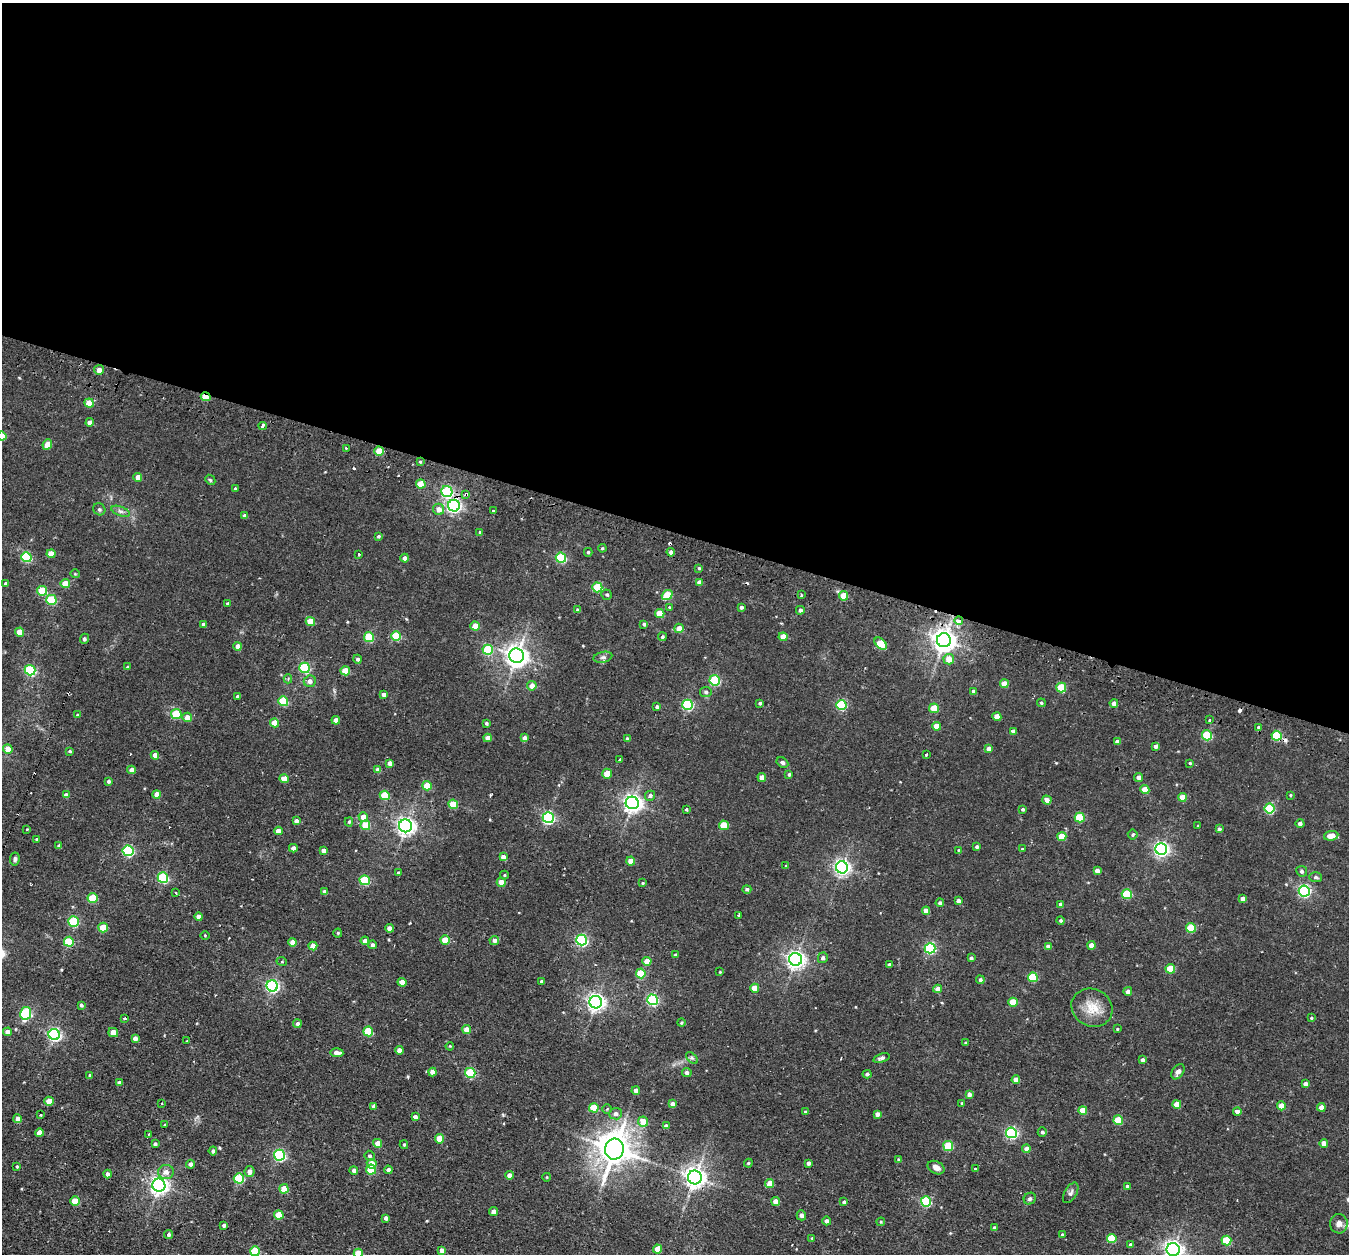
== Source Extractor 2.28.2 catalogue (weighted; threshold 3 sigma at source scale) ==
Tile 3 of 4 x 4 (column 3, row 1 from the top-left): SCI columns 2703-4049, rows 3930-5181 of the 5427 x 5445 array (HDU 1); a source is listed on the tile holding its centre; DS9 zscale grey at full resolution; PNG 1351 x 1256 px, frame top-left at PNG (2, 3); each listed source drawn as its Kron ellipse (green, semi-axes under 4 px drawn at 4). Shown black and unused: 42% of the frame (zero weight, under 2 of 3 exposures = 3% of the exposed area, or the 3 px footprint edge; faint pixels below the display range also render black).
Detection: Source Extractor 2.28.2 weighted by HDU 2 'WHT'; one run over the whole footprint, this tile lists its part. Background 0.0143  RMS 0.0045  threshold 0.0201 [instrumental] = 3 sigma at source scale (4.5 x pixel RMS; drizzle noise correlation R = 1.50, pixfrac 1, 0.05/0.05 arcsec/px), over >= 5 px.
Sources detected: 363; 11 cosmic-ray / hot-pixel residue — neither listed nor drawn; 2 inside a brighter listed object's ellipse — not listed separately; the other 350 listed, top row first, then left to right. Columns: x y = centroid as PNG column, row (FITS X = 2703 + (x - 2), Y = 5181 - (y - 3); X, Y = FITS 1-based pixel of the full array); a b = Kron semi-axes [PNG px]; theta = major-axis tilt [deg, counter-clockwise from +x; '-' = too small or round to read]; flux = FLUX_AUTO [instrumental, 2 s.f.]
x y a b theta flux
99 370 5 5 - 2.8
206 397 5 3 - 11
89 403 5 4 - 6.6
90 422 4 4 - 2.6
263 426 4 3 - 3.4
2 436 5 4 - 8.4
47 444 5 4 - 5
346 448 2 2 - 0.41
379 451 4 4 - 8.6
420 462 3 3 - 0.43
138 477 4 4 - 3
210 480 6 4 -44 0.63
421 484 5 4 - 8.3
235 488 4 3 - 0.42
447 492 5 5 - 46
466 494 4 3 - 3.6
454 506 6 6 - 100
99 509 6 5 - 0.97
439 509 6 5 - 3.1
120 511 10 4 -21 1.3
493 511 3 3 - 0.37
245 516 4 4 - 1.5
480 532 4 3 - 0.6
378 536 4 3 - 0.56
602 548 4 3 - 0.48
588 552 4 4 - 0.59
671 552 4 4 - 1.5
51 554 4 4 - 4.2
358 554 3 3 - 0.86
26 557 5 5 - 30
405 558 4 4 - 1.7
561 558 5 5 - 32
699 568 4 4 - 0.46
75 574 4 4 - 0.43
699 582 4 4 - 2.4
6 584 3 3 - 0.99
65 584 5 4 - 8.4
597 587 5 5 - 22
42 591 5 4 - 13
607 595 5 5 - 0.77
667 595 5 5 - 13
801 595 3 2 - 0.4
844 596 5 4 - 10
51 600 5 5 - 20
227 604 4 4 - 0.51
669 607 4 4 - 0.42
741 607 3 3 - 0.9
578 610 4 3 - 0.68
800 610 4 4 - 1.2
660 614 5 4 - 8.5
310 621 5 4 - 8.7
959 621 4 3 - 4.1
203 624 4 3 - 0.88
644 624 3 3 - 0.81
475 626 4 4 - 6.4
679 628 4 4 - 3.5
19 632 4 4 - 8
396 636 5 5 - 19
369 637 5 5 - 20
662 637 4 4 - 0.7
783 637 4 4 - 4.7
84 639 5 4 - 0.76
944 640 7 7 - 350
881 644 7 4 -44 15
238 646 4 4 - 3.1
488 650 5 5 - 21
517 656 7 7 - 310
603 657 9 5 13 1.2
358 659 4 4 - 1.1
949 659 5 5 - 5.5
127 667 4 3 - 0.39
305 668 5 5 - 34
30 670 5 5 - 35
345 671 5 4 - 8.7
288 679 4 4 - 0.51
715 680 5 5 - 33
310 681 6 5 - 2
1004 684 4 4 - 5.3
532 686 5 4 - 3.6
1061 688 5 5 - 15
973 691 4 3 - 0.89
706 692 6 5 - 0.94
384 695 4 4 - 1.7
237 697 4 3 - 0.74
283 701 5 5 - 19
760 703 4 3 - 0.68
1041 703 4 3 - 0.56
1114 703 4 4 - 1.9
687 705 5 5 - 38
841 705 5 5 - 30
657 707 4 3 - 1
934 708 5 5 - 9.7
176 714 5 5 - 18
78 715 4 4 - 0.8
187 717 5 4 - 3.8
997 717 4 4 - 4.5
336 720 4 4 - 3
1209 720 3 3 - 1.9
275 723 4 4 - 6.5
486 723 3 3 - 0.76
936 726 4 4 - 5.1
1258 727 3 3 - 0.98
1013 731 4 4 - 1.9
1207 735 5 5 - 24
1276 736 5 5 - 24
488 738 4 4 - 3.7
524 738 4 4 - 1.9
627 738 4 3 - 0.63
1117 742 4 4 - 2
1156 746 4 4 - 1.3
8 749 5 4 - 5.3
988 749 4 4 - 2
70 751 4 3 - 0.61
155 755 4 4 - 2.8
926 755 3 3 - 0.91
620 760 4 3 - 0.98
782 762 6 4 -33 1.1
390 763 4 4 - 2.4
1190 763 3 3 - 0.48
131 770 4 4 - 2.8
378 770 4 4 - 2.5
607 774 5 4 - 5.7
789 774 4 3 - 0.71
762 777 4 4 - 3.2
1139 778 4 4 - 2.4
284 779 5 4 - 6.2
109 781 4 4 - 0.96
427 786 5 4 - 12
1145 790 4 4 - 6.8
156 794 4 4 - 3.6
66 795 4 4 - 2.4
385 795 5 4 - 15
1290 795 3 3 - 0.38
650 796 5 5 - 1.4
1182 797 4 4 - 6.2
1047 800 5 4 - 2.1
632 803 6 6 - 210
453 804 5 4 - 13
1270 808 5 5 - 26
686 809 3 3 - 0.52
1023 809 4 3 - 0.65
363 817 5 4 - 4.4
548 818 5 5 - 63
1080 818 5 5 - 16
296 821 4 4 - 1.7
349 822 4 4 - 0.6
1300 823 4 4 - 1.5
365 825 5 4 - 11
724 825 5 5 - 12
405 826 6 6 - 200
1198 826 4 2 - 0.28
27 829 3 2 - 0.3
1219 829 4 3 - 0.96
278 831 4 4 - 3.5
1133 835 5 5 - 0.65
1062 836 4 4 - 8.9
1331 836 7 4 10 4.5
37 839 3 3 - 0.72
59 846 4 4 - 1.3
977 847 4 4 - 0.8
293 848 4 4 - 1.8
1022 849 4 3 - 0.38
1161 849 6 5 - 110
323 850 4 4 - 1.9
958 850 4 2 - 0.33
128 851 5 5 - 44
503 857 4 4 - 2.5
15 859 6 5 - 0.95
631 861 4 4 - 5.5
786 866 4 2 - 0.3
842 867 6 6 - 140
1097 871 4 4 - 2.2
1302 871 5 5 - 0.98
398 873 3 3 - 0.6
504 875 4 4 - 0.44
1315 877 6 5 - 0.92
163 878 5 5 - 37
365 880 5 5 - 23
501 882 4 4 - 5.9
643 883 3 3 - 0.44
747 889 4 4 - 0.96
1304 891 5 5 - 72
325 892 4 4 - 2.5
176 893 3 3 - 1.2
1127 894 5 5 - 20
92 898 5 5 - 12
1243 899 4 4 - 2
958 901 4 4 - 1.5
940 903 4 4 - 1.1
1060 904 4 4 - 1.2
926 911 4 4 - 3.5
739 915 3 3 - 3.8
199 917 4 4 - 2.2
1060 920 4 4 - 0.65
73 921 5 5 - 25
103 927 5 4 - 10
390 928 4 4 - 3
1191 928 5 4 - 15
338 933 4 4 - 0.46
205 935 4 3 - 0.32
445 940 4 4 - 9.4
494 940 5 4 - 1.5
582 940 5 5 - 56
365 941 4 4 - 2.6
69 942 5 5 - 18
293 942 4 4 - 4.3
372 945 4 4 - 1.1
1091 945 4 4 - 3.3
313 946 4 4 - 4.8
1048 946 4 4 - 1.4
930 948 5 5 - 43
675 955 3 3 - 0.67
823 958 5 5 - 1.2
971 958 4 4 - 0.85
796 959 6 6 - 190
647 961 4 4 - 5.7
282 962 5 3 - 0.41
889 964 3 3 - 0.71
1170 969 5 4 - 14
720 972 3 2 - 0.28
641 973 5 5 - 16
1033 977 5 4 - 18
980 980 4 4 - 0.98
541 981 3 3 - 0.59
402 982 4 4 - 4.2
272 986 6 5 - 80
755 988 4 4 - 6.7
937 989 4 4 - 2.5
1128 991 4 4 - 1.6
652 1000 5 5 - 50
596 1002 6 6 - 170
1013 1002 5 4 - 11
81 1005 4 3 - 0.95
1092 1008 21 18 -27 8.1
26 1013 6 5 - 38
1311 1018 4 4 - 0.51
124 1019 3 3 - 1.5
681 1023 4 4 - 0.57
297 1024 4 4 - 1.3
1117 1029 3 3 - 0.35
467 1030 4 4 - 5.5
368 1031 5 4 - 17
7 1032 4 4 - 2.6
113 1032 5 4 - 4.6
54 1035 6 5 - 79
135 1038 4 4 - 2.1
187 1041 3 2 - 0.46
966 1043 4 3 - 0.66
450 1046 4 3 - 0.4
399 1050 4 4 - 2.3
337 1053 7 4 -3 3.1
692 1058 7 4 -44 0.74
881 1058 8 4 20 1.3
1142 1060 3 3 - 1.2
432 1072 4 4 - 3.4
1178 1072 8 5 56 1.6
470 1073 5 5 - 24
687 1073 4 4 - 1.5
867 1074 4 4 - 1.1
90 1075 4 4 - 0.92
1016 1079 4 4 - 3.5
119 1083 4 3 - 1.2
1305 1084 4 4 - 1.9
636 1091 4 4 - 2.6
969 1094 4 4 - 1.8
49 1101 4 4 - 6.4
161 1103 3 3 - 0.71
962 1103 3 2 - 0.43
672 1104 4 4 - 2.2
1177 1104 4 4 - 6
374 1106 4 4 - 1.4
1281 1106 4 4 - 6.3
1321 1107 4 4 - 3.2
594 1108 5 4 - 9.7
607 1109 4 4 - 0.45
1083 1110 4 4 - 6
805 1112 4 3 - 0.42
1237 1112 4 4 - 1.9
616 1114 6 6 - 1.7
877 1114 4 4 - 1.8
41 1115 3 2 - 0.56
415 1117 4 4 - 1.9
17 1119 4 4 - 2.6
1118 1120 5 4 - 16
643 1121 5 5 - 5.5
164 1125 3 2 - 0.41
666 1126 4 4 - 1.3
1042 1132 4 4 - 0.87
39 1133 4 4 - 2.6
1011 1133 5 5 - 61
148 1134 4 3 - 0.51
440 1139 4 4 - 7.3
378 1143 4 4 - 4.6
1324 1143 4 4 - 2.9
155 1144 4 3 - 1.1
404 1145 4 3 - 0.56
948 1146 5 5 - 19
614 1149 10 9 - 790
1026 1149 4 4 - 3
213 1151 4 4 - 1.2
279 1155 5 5 - 57
369 1156 5 5 - 0.96
899 1160 4 4 - 0.98
748 1163 4 4 - 0.47
808 1163 4 3 - 1.5
190 1164 4 4 - 1.7
372 1164 5 4 - 4.7
17 1167 4 3 - 0.52
936 1168 9 6 -27 2.3
976 1169 3 3 - 0.97
354 1170 4 4 - 1.6
371 1170 5 5 - 13
388 1170 4 4 - 1.6
166 1172 8 7 - 2.5
249 1172 5 5 - 2.5
108 1174 4 4 - 1.5
509 1175 4 4 - 2.4
547 1177 4 3 - 0.3
695 1177 7 6 - 270
239 1178 5 5 - 27
770 1184 4 4 - 6.7
159 1185 6 6 - 200
1127 1187 3 3 - 0.83
284 1189 5 4 - 7
1071 1193 11 6 61 1.3
1030 1199 6 5 - 1
75 1201 4 4 - 9.1
776 1202 4 4 - 4
844 1202 4 3 - 0.76
926 1202 5 5 - 30
494 1212 4 4 - 2.6
279 1215 4 4 - 9.1
801 1215 5 4 - 1.4
386 1218 4 3 - 1.4
827 1221 4 4 - 1.6
881 1222 4 4 - 0.47
1339 1224 10 9 - 2.1
224 1225 4 3 - 0.94
994 1228 4 3 - 1.1
168 1234 4 4 - 0.9
1062 1235 4 3 - 1.1
812 1238 4 3 - 0.4
1112 1238 5 4 - 15
1226 1241 5 5 - 17
1130 1245 4 4 - 0.92
657 1249 4 4 - 6.3
441 1250 4 4 - 2
1173 1250 6 6 - 190
255 1251 5 5 - 19
358 1253 4 4 - 9.9
Overlapping masked pixels (flux is a lower limit): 5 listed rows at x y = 206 397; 466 494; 959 621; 1276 736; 695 1177
Isophote crosses this tile's border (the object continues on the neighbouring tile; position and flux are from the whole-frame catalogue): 4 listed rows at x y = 2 436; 1173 1250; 255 1251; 358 1253